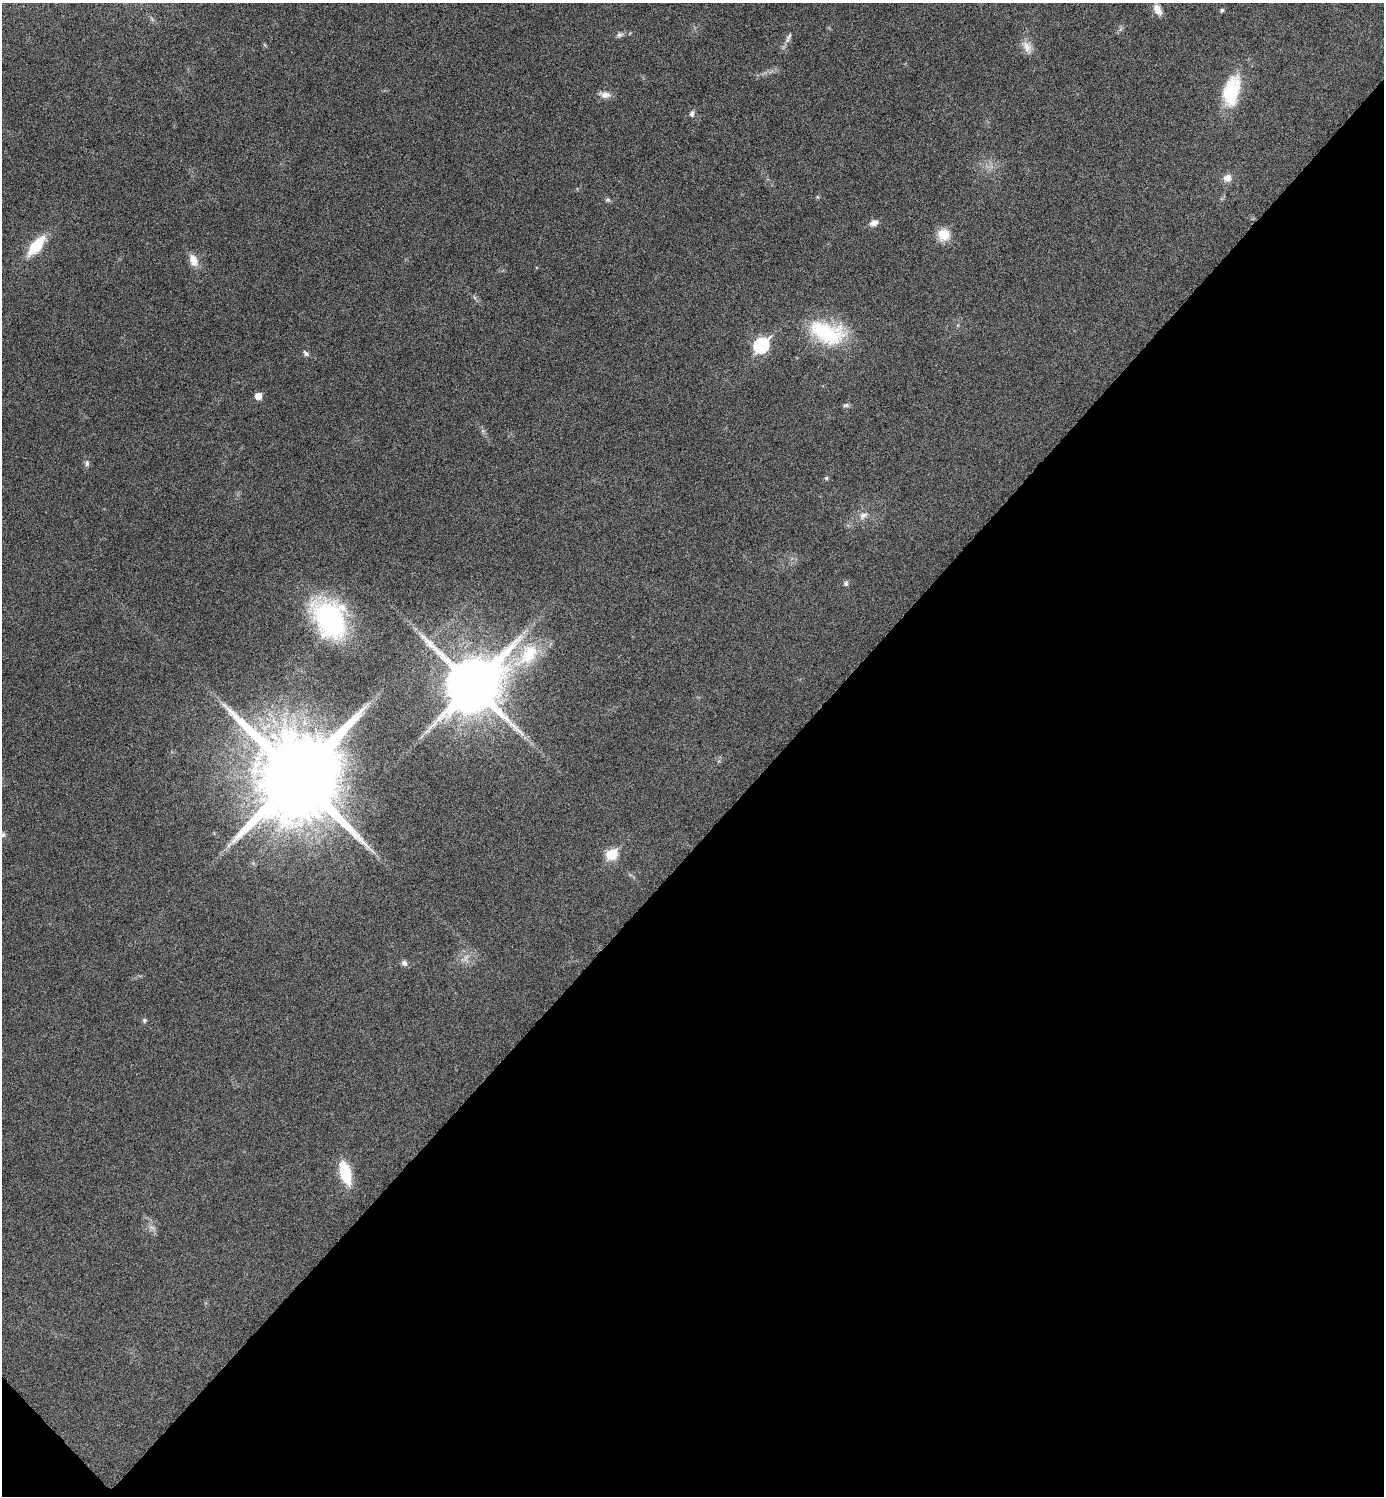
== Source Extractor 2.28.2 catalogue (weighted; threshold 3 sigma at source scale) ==
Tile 15 of 4 x 4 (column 3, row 4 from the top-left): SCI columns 2924-4305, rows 7-1500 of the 5987 x 5987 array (HDU 1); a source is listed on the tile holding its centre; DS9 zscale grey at full resolution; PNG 1386 x 1498 px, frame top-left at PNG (2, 3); no overlay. Shown black and unused: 44% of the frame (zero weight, under 4 of 8 exposures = <1% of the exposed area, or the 3 px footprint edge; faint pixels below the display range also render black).
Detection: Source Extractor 2.28.2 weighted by HDU 2 'WHT'; one run over the whole footprint, this tile lists its part. Background 0.0326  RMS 0.0037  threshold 0.0151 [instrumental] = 3 sigma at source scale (4.09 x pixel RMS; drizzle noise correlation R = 1.36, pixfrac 0.8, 0.05/0.05 arcsec/px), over >= 5 px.
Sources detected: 33; all 33 listed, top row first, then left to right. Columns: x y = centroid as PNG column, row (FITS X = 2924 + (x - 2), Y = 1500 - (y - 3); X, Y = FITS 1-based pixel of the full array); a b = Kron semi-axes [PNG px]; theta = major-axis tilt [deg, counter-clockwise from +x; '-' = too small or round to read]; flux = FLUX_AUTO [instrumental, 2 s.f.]
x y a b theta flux
1157 9 13 8 -62 2.8
1222 10 5 4 - 0.7
619 35 8 6 23 1
788 37 16 5 65 1.4
1027 47 17 11 -64 3.1
1231 91 38 19 77 16
605 95 14 8 -9 2.1
692 114 8 6 73 1
1227 178 10 8 11 2.2
608 200 6 4 -18 0.59
874 223 11 7 23 1.8
943 235 15 15 - 5.2
36 246 21 9 51 13
193 260 17 9 -66 3.3
827 333 47 25 -20 25
761 345 8 7 - 49
306 353 10 5 -54 0.84
258 396 5 5 - 3.9
846 405 9 5 0 0.77
87 463 9 5 82 0.88
826 478 5 5 - 0.5
863 515 12 8 32 1.9
846 583 7 6 - 0.77
329 619 42 31 -62 45
528 654 40 22 49 18
472 685 18 15 43 2400
297 776 23 22 - 7200
2 835 8 6 -4 0.83
611 854 7 6 - 16
466 957 12 3 55 0.89
404 963 9 7 -36 1.1
144 1020 7 6 - 0.59
345 1173 27 12 -75 11
Isophote crosses this tile's border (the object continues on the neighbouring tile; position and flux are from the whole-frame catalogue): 1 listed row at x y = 2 835